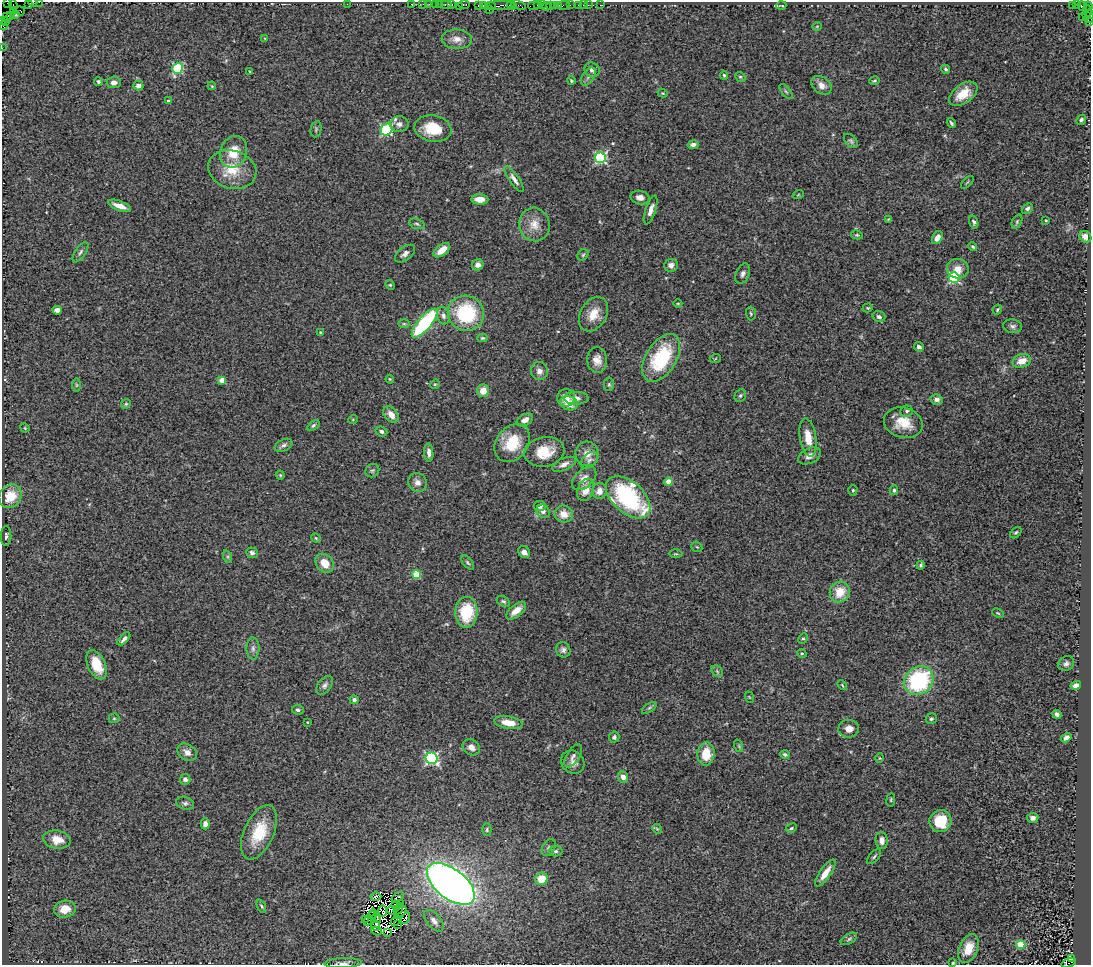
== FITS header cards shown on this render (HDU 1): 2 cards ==
NAXIS1  =                 1089
NAXIS2  =                  963

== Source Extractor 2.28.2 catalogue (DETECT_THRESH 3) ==
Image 1089 x 963 px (HDU 1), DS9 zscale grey, 1 PNG px = 1 image px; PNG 1093 x 967 px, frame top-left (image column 1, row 963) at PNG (2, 2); each listed source drawn as its Kron ellipse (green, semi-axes under 4 px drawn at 4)
Background 1.34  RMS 0.12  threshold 0.348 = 3 sigma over >= 5 px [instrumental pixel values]
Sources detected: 285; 11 with non-positive FLUX_AUTO (blend fragments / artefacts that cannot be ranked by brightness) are neither listed nor drawn; the other 274 listed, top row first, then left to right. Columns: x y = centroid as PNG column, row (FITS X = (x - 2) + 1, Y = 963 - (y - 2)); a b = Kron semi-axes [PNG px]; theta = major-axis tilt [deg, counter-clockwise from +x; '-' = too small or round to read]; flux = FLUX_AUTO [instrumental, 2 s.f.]
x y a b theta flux
33 2 4 2 - 250
39 2 2 2 - 31
7 3 2 2 - 42
28 3 3 2 - 37
347 4 2 2 - 4.7
411 4 3 2 - 32
423 4 2 2 - 81
429 4 2 2 - 54
436 4 3 2 - 270
440 4 2 2 - 78
447 4 6 3 0 360
464 4 5 3 - 110
13 5 4 2 - 40
452 5 3 2 - 130
483 5 3 2 - 130
500 5 15 3 1 1100
512 5 5 3 - 500
519 5 8 3 -17 310
537 5 3 2 - 110
543 5 3 2 - 200
551 5 3 3 - 340
554 5 4 3 - 150
558 5 3 3 - 280
564 5 6 3 8 210
570 5 2 2 - 31
579 5 3 3 - 160
583 5 2 2 - 32
588 5 2 2 - 73
600 5 2 2 - 33
1072 5 3 3 - 690
1076 5 3 2 - 54
459 6 2 2 - 70
478 6 3 2 - 130
490 6 5 3 - 330
534 6 6 3 7 250
547 6 3 2 - 170
781 6 5 2 - 8.2
1082 6 5 2 - 46
1088 6 4 3 - 190
14 10 3 3 - 97
489 10 3 2 - 8.2
20 11 4 3 - 120
1087 11 6 4 -73 310
15 15 3 3 - 65
1086 15 3 2 - 120
11 16 2 2 - 26
1090 16 7 2 87 280
6 17 2 2 - 27
1082 17 4 2 - 42
2 21 4 2 - 44
5 21 3 2 - 51
1090 22 4 2 - 130
3 26 4 2 - 140
817 26 5 3 - 6
265 38 4 3 - 5.6
457 39 15 9 -3 66
2 48 2 2 - 23
178 68 5 5 - 610
946 69 5 4 - 13
592 70 8 7 - 33
250 72 3 3 - 10
724 75 4 4 - 11
588 77 10 6 57 25
740 77 5 4 - 10
571 81 4 3 - 10
874 81 5 4 - 10
98 82 4 4 - 14
114 82 7 6 - 37
821 85 11 8 -38 55
138 86 5 5 - 46
212 86 4 3 - 6.2
786 91 9 3 -50 11
663 93 5 4 - 7.7
963 94 16 9 35 140
168 101 4 3 - 14
1081 120 5 4 - 16
951 123 5 3 - 13
399 124 9 7 -2 35
316 129 8 5 80 16
386 129 6 5 - 910
433 129 18 13 -10 210
851 141 8 5 -45 17
693 145 5 4 - 31
234 152 16 13 68 180
600 158 5 5 - 1100
232 170 24 19 -17 240
514 179 15 4 -55 34
967 182 8 3 45 9
798 195 6 3 19 8.4
640 198 9 6 -13 51
480 199 8 5 -2 76
120 206 12 5 -21 75
1027 208 6 4 42 20
651 210 15 5 71 49
888 219 4 3 - 6.4
1046 220 3 2 - 7.2
974 222 6 4 -71 15
1017 222 7 4 64 12
417 224 8 5 -19 18
534 224 17 15 -77 110
857 235 6 4 -12 10
1085 237 6 5 - 63
937 238 7 5 60 56
973 247 5 3 - 11
442 250 9 5 38 95
80 252 12 5 56 23
405 254 12 6 38 32
583 255 6 5 - 12
478 265 6 5 - 39
671 265 7 6 - 31
958 269 11 9 -14 74
743 274 11 6 68 29
954 277 5 5 - 890
390 285 5 4 - 9.2
678 303 4 3 - 6.1
868 308 5 4 - 9.8
57 310 5 4 - 37
997 310 5 4 - 9.8
466 313 18 17 - 540
593 314 18 13 59 130
751 314 7 5 -86 12
443 316 9 6 -77 30
879 317 6 5 - 24
425 323 18 6 49 930
404 324 6 4 0 11
1013 326 9 7 -8 25
320 332 3 3 - 7.4
482 338 5 4 - 10
919 347 5 4 - 20
661 358 26 15 59 560
715 359 5 3 - 7.1
597 360 13 10 -85 68
1022 361 9 6 18 87
539 371 9 8 - 42
390 379 4 3 - 7.7
222 380 4 4 - 120
435 384 5 4 - 7.9
609 384 6 5 - 13
76 385 6 4 -90 11
483 391 6 6 - 95
740 396 7 5 57 15
566 398 9 8 - 80
576 398 12 6 0 44
937 399 6 5 - 33
569 403 9 6 -17 90
126 404 5 4 - 11
907 411 6 6 - 19
391 415 9 6 -52 64
353 419 5 3 - 6.7
525 420 8 5 28 54
903 423 20 15 -14 180
313 425 7 4 37 16
25 428 5 3 - 7.3
381 431 6 5 - 21
808 438 19 8 -80 120
512 443 21 16 52 240
284 445 9 6 26 24
544 452 20 15 9 200
429 453 9 4 -85 37
587 454 12 11 - 79
810 456 12 7 26 49
589 460 10 6 41 29
564 464 13 6 24 44
372 471 7 6 - 17
280 475 4 4 - 8.5
584 478 14 9 43 70
417 482 10 9 - 45
669 482 4 4 - 130
585 490 11 8 68 100
853 490 5 4 - 9.5
894 490 5 4 - 13
599 491 8 7 - 73
10 496 12 10 51 170
628 497 26 15 -41 1100
540 506 6 5 - 38
543 511 7 6 - 31
564 514 9 8 - 83
1016 533 6 4 47 12
6 536 10 5 89 21
316 538 5 4 - 8.9
697 547 6 4 -41 11
524 552 6 5 - 36
252 553 6 5 - 25
676 554 7 3 -1 9.6
228 557 6 4 -72 14
468 562 8 4 -49 16
325 563 10 8 -48 120
921 565 4 3 - 12
417 575 4 4 - 310
840 592 10 9 - 150
503 601 7 5 -28 14
516 611 12 6 40 90
466 612 15 11 88 320
998 613 6 4 -25 8.8
803 638 5 4 - 11
124 639 8 4 46 25
253 648 11 6 -89 30
563 650 8 7 - 25
802 653 5 4 - 10
1066 663 8 7 - 26
97 665 16 9 -66 180
717 671 6 5 - 16
919 681 16 13 41 800
325 685 10 6 53 27
842 685 6 3 -46 7.9
1076 685 5 4 - 55
749 697 6 3 -71 7.4
354 700 4 4 - 21
649 708 8 4 35 15
298 710 6 5 - 17
1057 714 5 4 - 20
114 718 5 5 - 9.8
931 719 6 5 - 15
307 722 2 2 - 6.1
508 723 14 6 -9 110
849 729 10 9 - 60
614 737 5 5 - 16
1066 738 5 4 - 44
739 746 6 4 -72 9.9
471 747 9 7 -32 47
187 752 10 8 -35 49
706 754 12 8 84 160
785 754 5 4 - 15
573 756 13 6 57 26
432 758 6 5 - 1300
880 758 5 3 - 7.1
573 762 12 11 - 52
623 777 6 4 -68 40
185 779 5 5 - 30
891 800 7 3 82 10
185 803 9 6 -17 21
1033 818 5 5 - 25
940 821 11 11 - 240
205 824 5 4 - 37
791 828 6 4 27 13
657 829 5 4 - 7.9
487 830 6 4 88 12
259 832 29 14 66 280
57 840 14 9 -10 130
882 840 8 6 -84 39
549 847 9 6 59 22
556 851 7 5 -1 20
874 857 9 4 47 16
825 873 16 5 55 93
541 879 6 6 - 140
451 884 28 14 -38 6800
376 897 5 2 - 18
398 897 7 3 36 42
400 903 2 2 - 6.8
395 905 4 2 - 14
261 906 7 4 -66 12
65 909 11 8 10 120
398 909 6 2 56 0.8
392 910 4 2 - 7.6
382 911 5 4 - 8.6
401 912 8 3 54 1.8
373 914 5 2 - 15
370 918 8 2 55 11
405 918 6 3 57 4
365 919 3 2 - 8.8
376 919 5 3 - 12
396 921 6 2 46 5.5
434 921 13 7 -49 40
397 924 2 2 - 6
376 925 5 3 - 6.7
376 931 5 3 - 5.6
387 933 3 3 - 340
849 939 9 5 30 18
1021 945 4 4 - 330
968 949 15 9 67 140
1071 958 3 2 - 300
343 963 19 5 2 33
953 963 4 3 - 8.5
1069 963 8 3 19 750
At the frame edge (FLAGS 8, measured only in part): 13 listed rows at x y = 33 2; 39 2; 7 3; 28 3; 13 5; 1090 16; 2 21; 1090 22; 3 26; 2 48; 343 963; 953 963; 1069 963
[11 non-positive-flux detections neither listed nor drawn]